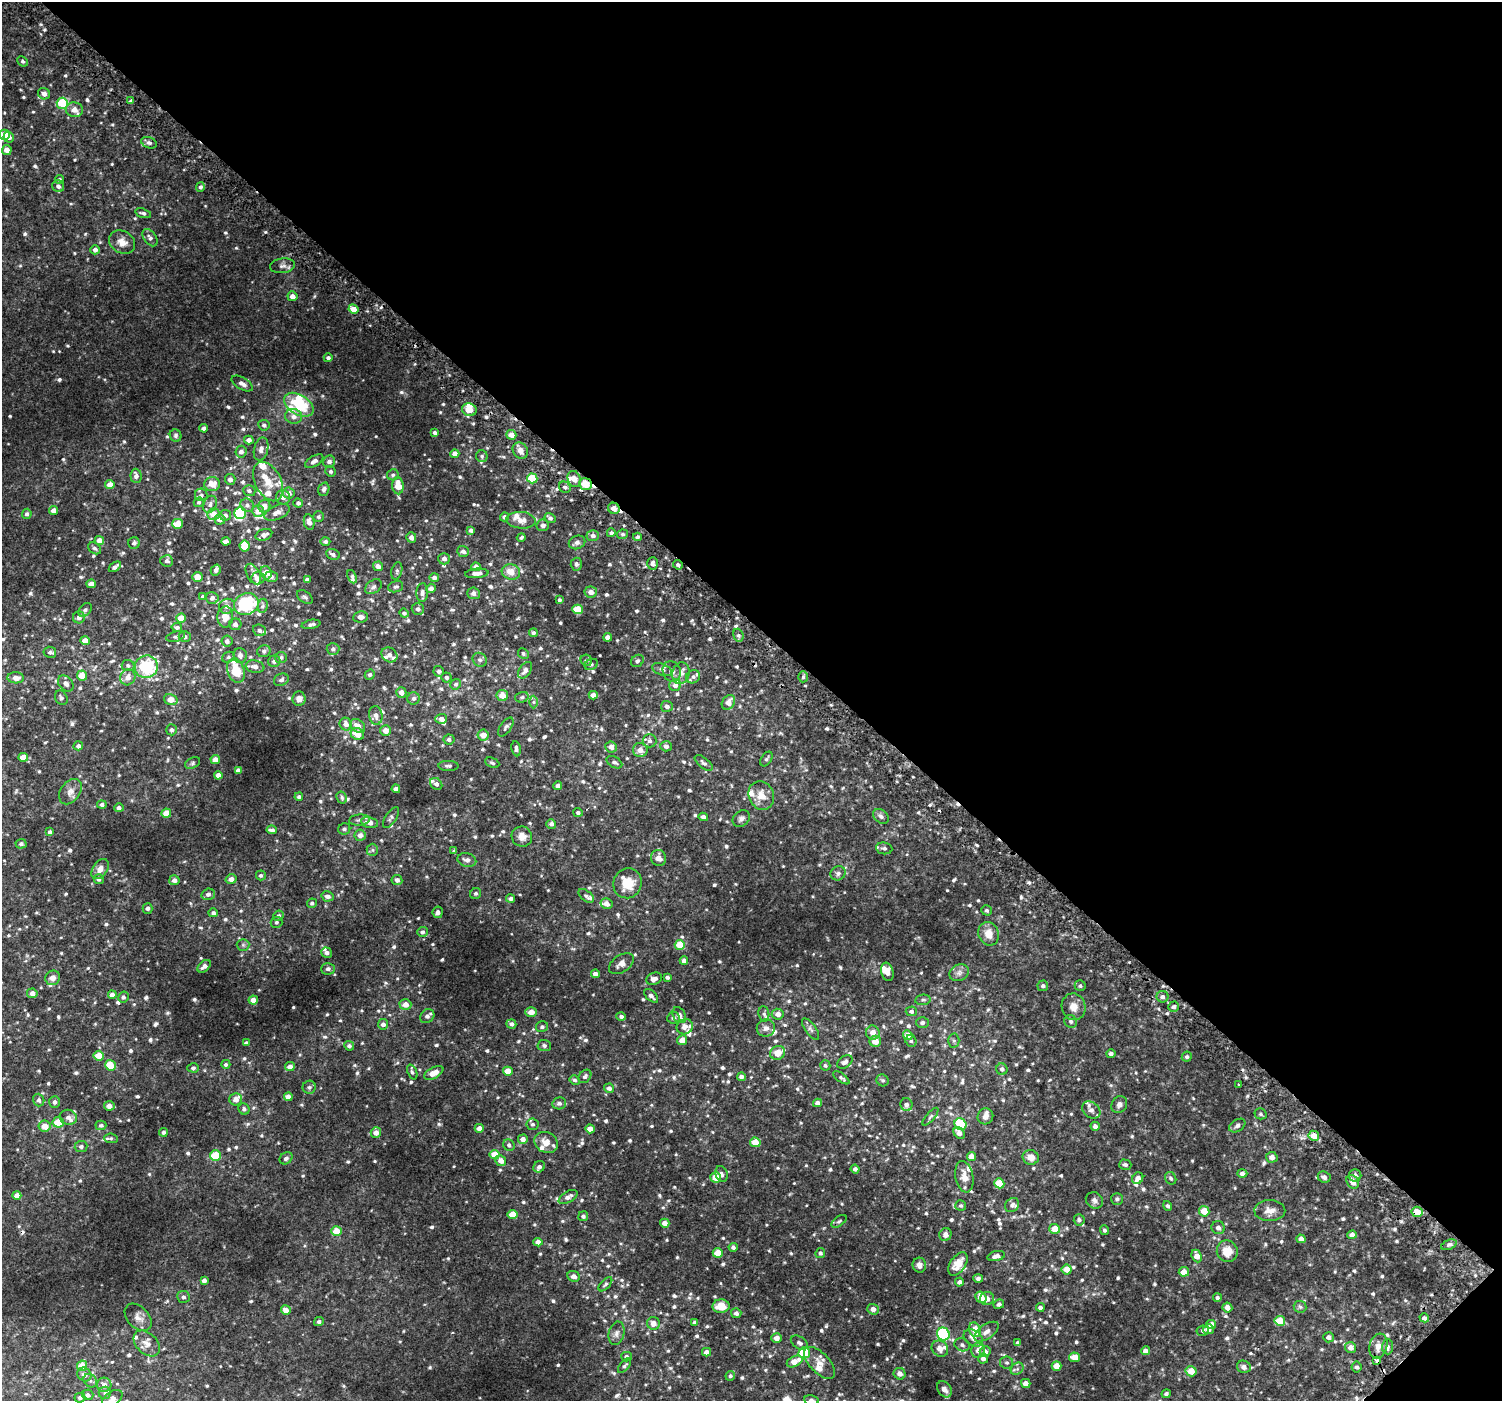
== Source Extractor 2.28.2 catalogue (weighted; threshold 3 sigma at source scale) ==
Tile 8 of 4 x 4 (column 4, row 2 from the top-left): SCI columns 4563-6062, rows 3024-4422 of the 6113 x 6113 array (HDU 1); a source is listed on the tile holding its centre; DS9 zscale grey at full resolution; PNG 1504 x 1403 px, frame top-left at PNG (2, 2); each listed source drawn as its Kron ellipse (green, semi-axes under 4 px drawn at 4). Shown black and unused: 45% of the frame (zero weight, under 2 of 3 exposures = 3% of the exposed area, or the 3 px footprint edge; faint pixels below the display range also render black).
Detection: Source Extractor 2.28.2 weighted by HDU 2 'WHT'; one run over the whole footprint, this tile lists its part. Background 0.0336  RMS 0.0094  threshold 0.0425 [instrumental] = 3 sigma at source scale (4.5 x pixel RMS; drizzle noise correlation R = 1.50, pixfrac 1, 0.0396/0.0396 arcsec/px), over >= 5 px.
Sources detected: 998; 6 cosmic-ray / hot-pixel residue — neither listed nor drawn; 58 inside a brighter listed object's ellipse — not listed separately; of the other 934, all 500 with FLUX_AUTO >= 1.77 (the completeness limit of this list) listed and drawn (434 fainter detections not listed), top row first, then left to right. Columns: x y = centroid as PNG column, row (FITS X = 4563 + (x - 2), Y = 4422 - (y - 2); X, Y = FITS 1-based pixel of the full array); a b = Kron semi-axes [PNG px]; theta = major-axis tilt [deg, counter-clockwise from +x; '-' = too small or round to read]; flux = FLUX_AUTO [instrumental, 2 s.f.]
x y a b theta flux
23 61 5 4 - 1.8
44 94 6 5 - 5.7
131 101 4 3 - 1.9
62 103 5 5 - 36
74 110 8 7 - 7.2
4 135 5 5 - 13
9 137 5 5 - 4.1
149 143 8 5 -22 2.4
7 150 5 4 - 7
59 179 4 4 - 1.8
58 186 6 5 - 3.7
200 187 5 4 - 2
143 213 8 4 -17 2.2
150 238 10 6 -53 3.1
122 242 14 11 -32 8
95 250 4 4 - 3.7
283 266 12 7 6 3.7
292 296 5 5 - 5.1
353 309 5 4 - 9.9
328 358 4 4 - 2.4
242 384 12 6 -30 3.9
299 405 16 10 -31 39
469 410 7 6 - 11
294 416 8 7 - 4.8
264 425 6 5 - 2.4
204 428 4 4 - 3.4
435 432 4 3 - 2
511 435 5 4 - 7.6
176 436 6 5 - 2
249 440 5 4 - 4.1
261 449 12 7 76 4.2
520 450 8 7 - 5.5
241 452 6 5 - 4.4
455 454 4 4 - 6.2
482 456 6 5 - 1.9
314 461 10 5 31 3.8
329 461 6 5 - 3
331 471 5 5 - 2.1
393 475 6 5 - 1.9
136 476 7 5 -86 3.6
532 478 5 5 - 33
230 479 5 5 - 3.6
574 479 8 6 -67 5.7
268 481 21 13 -63 14
212 484 8 7 - 9.1
585 484 6 5 - 24
110 485 4 4 - 7.4
398 486 8 5 -86 15
565 487 6 5 - 2.5
324 489 7 5 71 3
249 491 6 5 - 2.4
288 493 6 5 - 5
201 495 6 6 - 2.4
283 497 7 7 - 4.1
199 502 5 4 - 2
298 503 4 4 - 2.8
210 504 9 6 66 3.4
247 505 7 6 - 3.1
264 506 6 6 - 7.1
614 508 6 5 - 6.7
53 510 4 4 - 5.8
258 511 6 5 - 8
277 512 14 7 23 6.8
240 513 6 6 - 91
27 514 5 5 - 2.2
214 514 6 6 - 9
225 515 6 5 - 4
318 517 5 5 - 2
504 517 4 4 - 2.7
550 518 6 5 - 2.7
220 519 5 5 - 5.6
521 520 14 8 -4 7.3
309 522 8 5 -78 4.9
177 524 5 5 - 18
543 525 6 6 - 2.9
471 530 4 4 - 2.9
611 533 4 4 - 1.9
623 534 5 4 - 1.9
264 535 8 5 19 5.8
593 536 6 5 - 3.2
411 537 5 4 - 3.9
521 537 4 3 - 1.8
637 537 4 3 - 1.9
99 540 5 4 - 6.8
226 542 4 4 - 4.8
325 542 5 4 - 2.7
577 542 8 6 23 3.2
134 543 6 5 - 2.6
245 546 5 5 - 17
94 548 7 5 -37 2.3
463 551 6 5 - 3.2
333 554 7 5 -23 2.5
444 559 6 5 - 3.7
167 561 6 5 - 2.3
652 563 6 5 - 3.4
576 564 6 5 - 2.7
678 565 5 4 - 2
378 566 5 4 - 4.2
115 567 7 4 36 3
476 567 4 4 - 4.9
216 570 6 5 - 3.6
397 571 9 5 78 2.4
511 572 9 7 -16 10
266 573 7 5 -70 14
477 573 12 4 4 5.2
253 574 11 6 -62 4.5
197 577 5 5 - 8.7
271 577 7 5 4 3
352 577 7 4 -66 1.9
434 577 5 4 - 3
258 578 7 6 - 4.5
307 580 4 3 - 2.4
91 584 4 4 - 6.1
373 587 9 6 37 2.8
396 587 8 5 18 2
431 588 5 4 - 3.5
422 592 9 5 86 3.2
591 592 6 5 - 5
474 593 6 5 - 3.6
203 597 4 4 - 1.9
305 597 9 5 -37 2.1
212 598 6 6 - 3
559 600 4 4 - 1.8
246 604 12 11 - 73
227 606 8 7 - 4.1
263 606 7 5 81 2
418 609 6 5 - 2.7
577 609 5 5 - 26
85 610 8 5 49 2.5
404 613 5 4 - 1.9
79 617 6 6 - 3.6
225 617 10 8 86 8.7
360 617 7 5 7 3.8
181 618 5 4 - 13
235 624 6 6 - 3.1
311 624 9 4 10 3.1
177 627 5 4 - 2.1
259 630 6 5 - 3.1
533 633 4 4 - 1.9
738 635 6 5 - 2.3
176 637 9 5 15 2.1
185 637 6 5 - 2.5
608 637 4 4 - 4.5
85 641 4 4 - 10
227 641 5 5 - 3.2
333 649 6 6 - 2.6
264 651 7 6 - 2.7
50 652 6 5 - 2.4
523 654 6 5 - 2.1
240 655 7 6 - 4.5
389 655 8 7 - 3.5
228 657 6 5 - 1.8
281 658 6 5 - 2.5
480 660 7 6 - 2.5
586 660 6 5 - 2
274 661 6 6 - 3.2
637 661 7 5 45 2.5
591 664 7 5 29 1.9
128 665 6 5 - 2.3
146 667 11 11 - 56
255 667 9 6 -9 5.1
525 670 9 5 53 4.5
662 670 10 5 -23 2.6
236 671 12 8 -73 23
439 671 5 5 - 2.6
672 672 11 9 -64 4.5
681 673 11 8 75 5.4
370 675 5 5 - 2.1
82 676 5 5 - 12
128 677 8 7 - 5.9
446 677 5 5 - 2.1
693 677 7 6 - 3
803 677 5 4 - 1.8
16 678 8 5 -3 6.2
281 680 8 6 26 2.8
66 684 9 6 -49 4
456 684 6 5 - 1.9
675 685 6 6 - 4.7
401 692 5 5 - 5.6
502 695 6 5 - 8.9
593 695 4 4 - 5.4
522 697 7 5 15 1.9
61 698 8 6 -63 2.2
299 698 7 6 - 4.3
414 698 6 6 - 2.9
171 700 7 5 -15 10
533 702 6 4 90 1.8
728 702 8 6 56 7.4
667 706 6 5 - 3.6
376 715 9 7 -82 4.9
441 719 6 5 - 3.9
346 724 6 6 - 5.8
357 726 8 6 -35 6.3
506 727 11 5 56 2.4
171 730 5 5 - 2.3
386 731 5 5 - 6.8
357 734 7 5 -23 11
483 735 5 5 - 8.5
449 740 5 5 - 2.6
650 741 7 6 - 3.1
78 746 5 4 - 3.7
666 746 6 5 - 2.4
611 747 6 5 - 5
516 749 7 4 -82 3
640 750 7 7 - 7.4
23 757 5 4 - 13
766 759 8 5 55 2.1
215 760 5 4 - 6.9
614 762 8 5 -31 2.5
193 763 8 5 28 1.8
492 763 7 4 -24 2
704 763 11 5 -39 2.7
448 766 10 5 0 2
238 770 4 4 - 2.8
218 775 4 4 - 4.9
436 784 7 5 -44 3.1
558 786 4 4 - 5.5
396 789 4 4 - 4.9
70 792 14 9 53 6
761 795 15 12 -66 11
299 797 4 3 - 2
342 797 6 5 - 1.8
102 805 4 4 - 2.5
119 808 5 4 - 2.8
578 812 5 4 - 1.9
166 813 5 4 - 12
881 816 9 6 -39 3.3
703 817 5 4 - 3.6
391 818 12 5 56 2.4
741 819 9 7 39 3.3
359 820 10 5 4 2.7
369 822 8 5 -11 5.9
551 824 5 4 - 3.1
344 829 6 5 - 2.1
272 830 5 4 - 3
50 832 4 3 - 1.9
360 835 6 5 - 3.8
522 837 10 10 - 6.6
21 844 5 5 - 2.2
884 848 8 6 -8 2.6
372 850 6 5 - 1.9
454 851 4 3 - 2.2
658 858 8 7 - 5.2
467 860 9 6 -14 4
100 869 11 7 57 6.2
838 873 8 7 - 2.5
261 875 5 5 - 1.9
99 879 5 4 - 2.1
231 879 5 5 - 5.1
174 880 5 5 - 3.9
397 880 5 5 - 3.5
627 883 15 14 - 18
476 893 6 5 - 1.9
208 894 7 5 17 3.3
327 896 6 5 - 4.4
586 896 9 5 -39 2
510 899 4 4 - 2.6
312 903 5 4 - 2.1
606 904 6 5 - 5.3
148 908 5 5 - 2.9
987 910 5 5 - 1.9
438 912 5 5 - 2.5
213 913 5 4 - 2.1
279 916 5 5 - 2.3
276 922 6 5 - 2
422 932 5 5 - 2.5
989 934 12 10 -71 10
243 945 6 6 - 1.9
680 945 5 5 - 22
327 953 5 4 - 3.2
684 961 4 4 - 4.4
621 964 14 8 34 5.6
204 966 8 5 42 3.3
328 969 7 6 - 3
887 972 9 6 -77 6.4
959 973 10 8 26 4.3
595 974 4 4 - 3.5
667 977 4 3 - 2.3
53 978 7 7 - 4.6
654 979 8 6 24 4
1043 986 5 5 - 2.5
1080 986 5 5 - 2
32 993 5 5 - 4.6
112 995 4 4 - 4.3
651 996 9 5 -44 3.1
123 997 5 5 - 2.2
1162 997 6 6 - 3.3
253 1000 4 4 - 7
923 1000 8 5 7 2.2
405 1004 6 5 - 7.8
1074 1007 13 12 - 8.2
1174 1007 5 5 - 2.6
911 1011 5 5 - 2.4
531 1012 5 4 - 6.9
764 1014 7 5 -84 2
778 1014 6 5 - 5.4
679 1015 9 6 -59 5.5
427 1016 7 6 - 3.3
621 1016 5 4 - 2.3
673 1018 6 6 - 2.2
1071 1021 7 6 - 2.3
922 1023 6 5 - 2.7
383 1024 5 5 - 4.4
511 1024 5 4 - 2.8
542 1027 6 5 - 2.2
685 1027 8 7 - 4.6
766 1028 9 8 - 4.7
810 1029 12 5 -54 2.9
873 1033 7 6 - 7
908 1035 5 4 - 8.6
682 1040 5 5 - 6.9
954 1040 7 5 -89 2
875 1041 6 5 - 9.4
911 1041 6 5 - 1.8
246 1043 4 3 - 2.1
544 1045 6 5 - 2.3
349 1046 5 4 - 2.7
778 1053 7 6 - 10
1111 1054 5 4 - 2.8
99 1056 5 5 - 14
1187 1057 5 5 - 2
845 1062 8 5 34 2.8
226 1064 4 4 - 1.9
110 1065 5 5 - 17
825 1065 5 5 - 1.9
290 1067 5 4 - 7
193 1068 6 4 -1 2.1
1002 1069 6 5 - 2.6
508 1071 5 4 - 12
412 1072 8 4 -68 2.1
434 1073 10 5 28 9.7
585 1076 7 5 50 2.5
741 1077 4 4 - 3.1
841 1078 9 4 -35 1.8
575 1080 5 4 - 2.1
882 1080 6 5 - 1.8
1239 1085 4 3 - 6.2
309 1087 6 6 - 2.3
609 1088 5 4 - 3.7
288 1097 4 4 - 5.2
236 1099 6 6 - 5.3
39 1100 6 5 - 2.8
55 1102 6 5 - 2.7
559 1103 7 6 - 3.2
818 1103 4 4 - 4.8
906 1104 6 6 - 3.2
1119 1104 9 7 58 3.9
109 1106 5 5 - 5.9
244 1109 6 5 - 2.4
1091 1110 10 7 -40 4.9
1260 1114 6 5 - 1.9
985 1116 8 7 - 4.2
68 1117 9 7 -16 4.6
930 1117 11 4 49 2
58 1122 5 5 - 16
532 1124 6 6 - 2
960 1124 6 5 - 31
101 1125 5 4 - 2.1
45 1126 6 5 - 9.7
1095 1126 4 4 - 3.8
1237 1126 9 5 33 2.4
479 1128 4 4 - 5.8
590 1129 4 4 - 7.3
163 1132 4 4 - 2.2
376 1133 5 5 - 6.3
959 1133 6 5 - 4.4
1314 1136 5 5 - 11
111 1138 7 5 -6 1.8
523 1139 5 4 - 4.3
546 1142 12 10 -28 7.8
755 1142 5 4 - 13
509 1145 6 5 - 2.4
81 1146 6 5 - 2.5
495 1154 5 4 - 14
215 1156 5 5 - 29
971 1156 4 4 - 8.9
1031 1157 8 7 - 8.4
1272 1157 6 5 - 5
286 1158 7 5 41 2.5
501 1161 5 5 - 6.9
1125 1165 6 5 - 2.4
539 1167 6 5 - 2.8
855 1169 4 4 - 2.8
1242 1173 5 4 - 3.4
721 1174 8 6 -69 2.6
1355 1175 6 6 - 3.2
716 1177 5 5 - 13
964 1177 16 9 -79 9.1
1324 1177 6 5 - 3
1138 1178 6 5 - 4.7
1171 1178 6 5 - 1.9
1353 1182 7 5 -56 8.4
999 1183 5 5 - 20
17 1195 4 4 - 6.7
568 1197 10 5 30 4.3
1117 1199 6 6 - 2.3
1094 1200 9 7 -35 3.3
1012 1205 8 6 46 2.8
961 1206 5 5 - 1.8
1168 1206 5 4 - 2.1
1204 1211 5 5 - 12
1270 1211 15 10 -1 7.4
1417 1212 5 5 - 11
513 1214 5 4 - 16
583 1216 5 4 - 2.7
1079 1220 6 5 - 2.3
839 1221 9 4 37 1.8
665 1223 5 4 - 5.6
1218 1228 7 6 - 3.7
1055 1229 5 5 - 13
1104 1230 5 4 - 1.8
336 1231 5 5 - 12
945 1234 6 6 - 4
1352 1235 4 4 - 5.7
1301 1239 4 4 - 4.1
538 1242 5 4 - 5.2
1449 1245 8 5 21 2.4
733 1247 4 4 - 2.4
1227 1251 11 10 - 14
718 1253 5 5 - 14
820 1253 5 5 - 2.6
996 1256 9 5 14 4.5
1197 1256 6 5 - 7
958 1264 13 7 55 12
919 1265 7 6 - 3.7
1067 1269 5 5 - 8.8
1184 1272 5 5 - 7.4
573 1276 6 5 - 4.5
978 1278 5 4 - 2.9
204 1280 4 4 - 3.1
959 1282 4 4 - 3.2
605 1284 9 4 47 1.9
183 1297 6 6 - 2.4
981 1297 6 5 - 9.1
987 1298 7 6 - 5.2
1217 1298 4 4 - 1.8
999 1304 5 4 - 2.3
721 1306 8 7 - 14
1040 1307 4 4 - 2.8
1227 1307 5 4 - 5.3
1300 1307 6 6 - 1.9
873 1309 5 5 - 5
286 1310 5 4 - 7.4
736 1313 5 5 - 3
138 1317 16 10 -47 6.7
1424 1318 5 4 - 2.2
319 1321 5 4 - 2
1280 1321 5 5 - 19
653 1323 6 6 - 6.1
694 1323 4 4 - 2.1
1211 1325 5 4 - 6.8
1208 1329 5 5 - 3.7
975 1330 7 6 - 17
1203 1331 6 5 - 2.3
986 1332 14 7 34 5.5
616 1333 12 7 78 4.2
943 1334 6 6 - 97
1328 1337 5 5 - 3.4
776 1338 5 4 - 5.4
973 1338 10 7 -34 6.4
147 1343 15 10 -43 7.1
799 1343 9 6 -32 2.9
1018 1343 4 3 - 2.1
962 1345 8 6 -28 3
1378 1346 12 8 73 7.5
1350 1347 5 5 - 4.8
1388 1347 7 5 88 2.4
940 1349 9 7 -40 6.8
978 1350 7 6 - 4.6
1145 1351 4 4 - 4.3
707 1352 4 4 - 5.2
985 1352 5 5 - 4.2
804 1353 5 5 - 40
626 1357 5 5 - 2.9
1074 1357 5 4 - 10
983 1359 5 5 - 3.8
1377 1360 4 4 - 4.8
795 1361 8 5 26 9.9
820 1363 20 10 -47 10
1007 1363 6 6 - 2.2
82 1366 5 5 - 14
624 1366 8 4 50 2.2
1056 1366 5 4 - 11
1244 1367 7 6 - 4.2
1357 1367 5 5 - 2.2
1017 1369 7 5 41 2.7
1191 1371 5 5 - 13
84 1374 7 6 - 4.5
900 1374 6 5 - 5
730 1376 5 4 - 1.8
90 1381 7 6 - 2.7
1026 1383 5 4 - 7
104 1385 7 7 - 4.2
944 1389 9 6 -53 5.8
105 1393 6 6 - 2.3
1166 1394 4 4 - 2.3
88 1395 6 5 - 3.2
80 1398 5 4 - 2.4
112 1399 11 7 37 4.4
811 1400 7 5 -14 3.5
Overlapping masked pixels (flux is a lower limit): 5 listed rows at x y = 585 484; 614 508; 1239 1085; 1417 1212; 1377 1360
Isophote crosses this tile's border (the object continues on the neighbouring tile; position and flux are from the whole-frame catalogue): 4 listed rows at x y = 4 135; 7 150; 112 1399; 811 1400